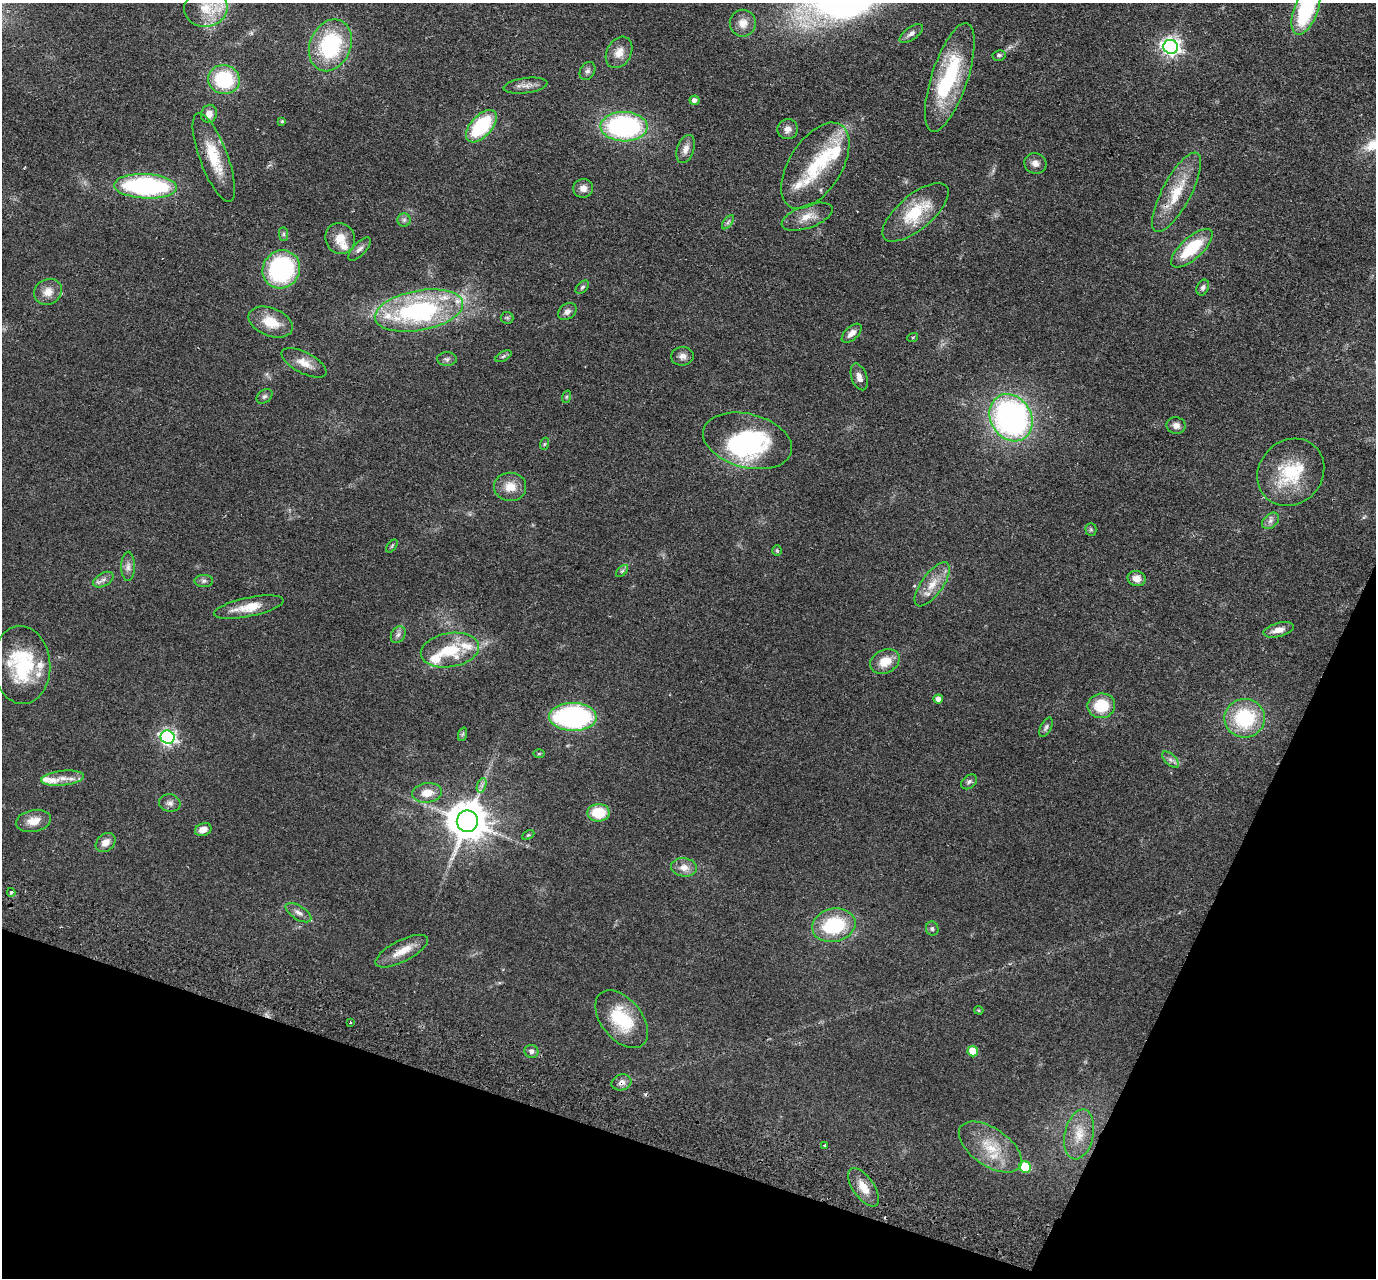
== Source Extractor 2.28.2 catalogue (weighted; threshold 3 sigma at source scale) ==
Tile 15 of 4 x 4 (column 3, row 4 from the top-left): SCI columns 2775-4148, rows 324-1599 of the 5549 x 5621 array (HDU 1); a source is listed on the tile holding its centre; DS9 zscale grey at full resolution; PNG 1378 x 1280 px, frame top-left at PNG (2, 3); each listed source drawn as its Kron ellipse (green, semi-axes under 4 px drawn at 4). Shown black and unused: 17% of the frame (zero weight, under 2 of 3 exposures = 3% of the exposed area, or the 3 px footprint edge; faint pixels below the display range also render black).
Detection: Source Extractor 2.28.2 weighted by HDU 2 'WHT'; one run over the whole footprint, this tile lists its part. Background 0.0798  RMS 0.008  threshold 0.0358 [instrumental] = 3 sigma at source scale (4.5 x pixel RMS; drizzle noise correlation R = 1.50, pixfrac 1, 0.05/0.05 arcsec/px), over >= 5 px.
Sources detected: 124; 2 inside a brighter object's white glare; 1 cosmic-ray / hot-pixel residue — neither listed nor drawn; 12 inside a brighter listed object's ellipse — not listed separately; the other 109 listed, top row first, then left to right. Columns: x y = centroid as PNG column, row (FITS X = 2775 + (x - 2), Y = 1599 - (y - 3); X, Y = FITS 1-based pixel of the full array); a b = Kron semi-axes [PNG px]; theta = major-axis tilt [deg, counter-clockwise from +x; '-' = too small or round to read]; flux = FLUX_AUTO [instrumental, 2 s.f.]
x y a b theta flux
206 8 22 18 7 21
1306 10 26 12 69 71
743 23 13 13 - 8.3
911 33 13 6 35 3.4
330 45 27 20 67 71
1171 47 7 7 - 340
619 52 17 12 61 8.6
999 55 6 5 - 1.7
587 71 9 7 58 2.5
950 77 57 18 72 70
224 79 16 14 -14 50
526 86 22 7 8 5.6
694 100 5 4 - 3.7
209 114 9 8 - 6.1
282 121 4 4 - 1
481 126 19 10 48 52
624 127 23 14 -1 150
788 129 10 10 - 4.8
686 149 15 8 71 5.7
214 157 47 14 -69 28
1035 163 11 10 - 4.4
815 166 48 26 57 48
145 186 31 12 -3 130
583 188 10 9 - 4.9
1177 192 44 14 62 27
915 212 40 17 40 34
807 217 27 11 20 11
404 220 6 6 - 1.9
728 222 8 4 53 1.6
283 234 7 4 -89 1.6
340 238 16 14 -65 12
1192 248 26 11 42 34
360 249 15 6 46 3.3
281 269 19 18 - 96
582 287 8 5 45 1.5
1203 287 8 6 67 2.1
48 292 14 12 30 8.1
419 311 45 20 10 130
567 312 10 7 37 3.3
507 318 6 6 - 1.3
271 322 23 14 -22 18
852 333 12 6 43 4.9
913 337 5 3 - 0.65
503 356 9 4 27 1.6
682 356 11 9 6 4
447 359 10 6 -1 2.5
304 363 25 10 -28 9.4
859 377 14 7 -71 4.3
264 396 9 6 37 2
566 397 6 4 71 1.1
1011 418 25 20 -58 240
1176 426 9 8 - 4.3
747 441 45 27 -14 92
544 444 6 4 70 1
1291 472 35 31 47 41
510 487 16 14 -1 11
1271 521 10 6 42 3.2
1091 530 6 5 - 1.2
392 546 7 4 53 1.1
777 551 5 4 - 0.96
128 566 15 6 90 4.1
622 571 7 4 45 1.4
1136 579 9 7 -13 7.4
103 580 11 6 30 3.4
204 581 9 6 1 2.3
932 584 26 10 54 13
249 607 35 9 11 16
1278 630 15 7 15 7
398 635 9 7 58 2.7
450 650 29 17 9 33
885 661 15 11 26 13
21 665 39 29 -86 54
938 699 5 4 - 4.7
1101 706 14 12 9 24
573 717 23 14 0 130
1245 718 20 19 - 53
1046 727 10 5 63 2.1
463 734 7 4 70 1.3
168 737 7 6 - 230
539 754 5 3 - 0.89
1171 760 10 5 -44 2.8
63 778 21 7 6 7.8
969 782 9 6 38 2.1
482 785 7 4 72 2.1
427 793 15 9 7 10
170 803 11 9 -10 3.5
598 813 11 9 0 24
34 821 18 11 11 9.3
467 821 11 10 - 2300
203 830 8 6 21 6.2
528 835 6 4 25 1
106 842 11 8 43 6.5
684 867 13 9 -5 6.8
11 892 4 4 - 1.7
298 913 14 7 -32 4.2
834 925 22 16 12 54
932 929 7 6 - 1.8
402 951 29 10 27 13
979 1010 4 3 - 0.81
622 1019 33 20 -51 40
350 1023 3 2 - 1.4
531 1051 7 6 - 2.9
973 1051 5 5 - 21
621 1082 10 8 16 4
1079 1134 25 14 77 15
824 1145 3 3 - 0.71
990 1147 36 19 -34 27
1025 1167 6 5 - 34
864 1187 22 10 -54 12
Overlapping masked pixels (flux is a lower limit): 1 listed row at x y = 621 1082
Isophote crosses this tile's border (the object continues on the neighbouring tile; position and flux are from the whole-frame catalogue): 1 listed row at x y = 1306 10